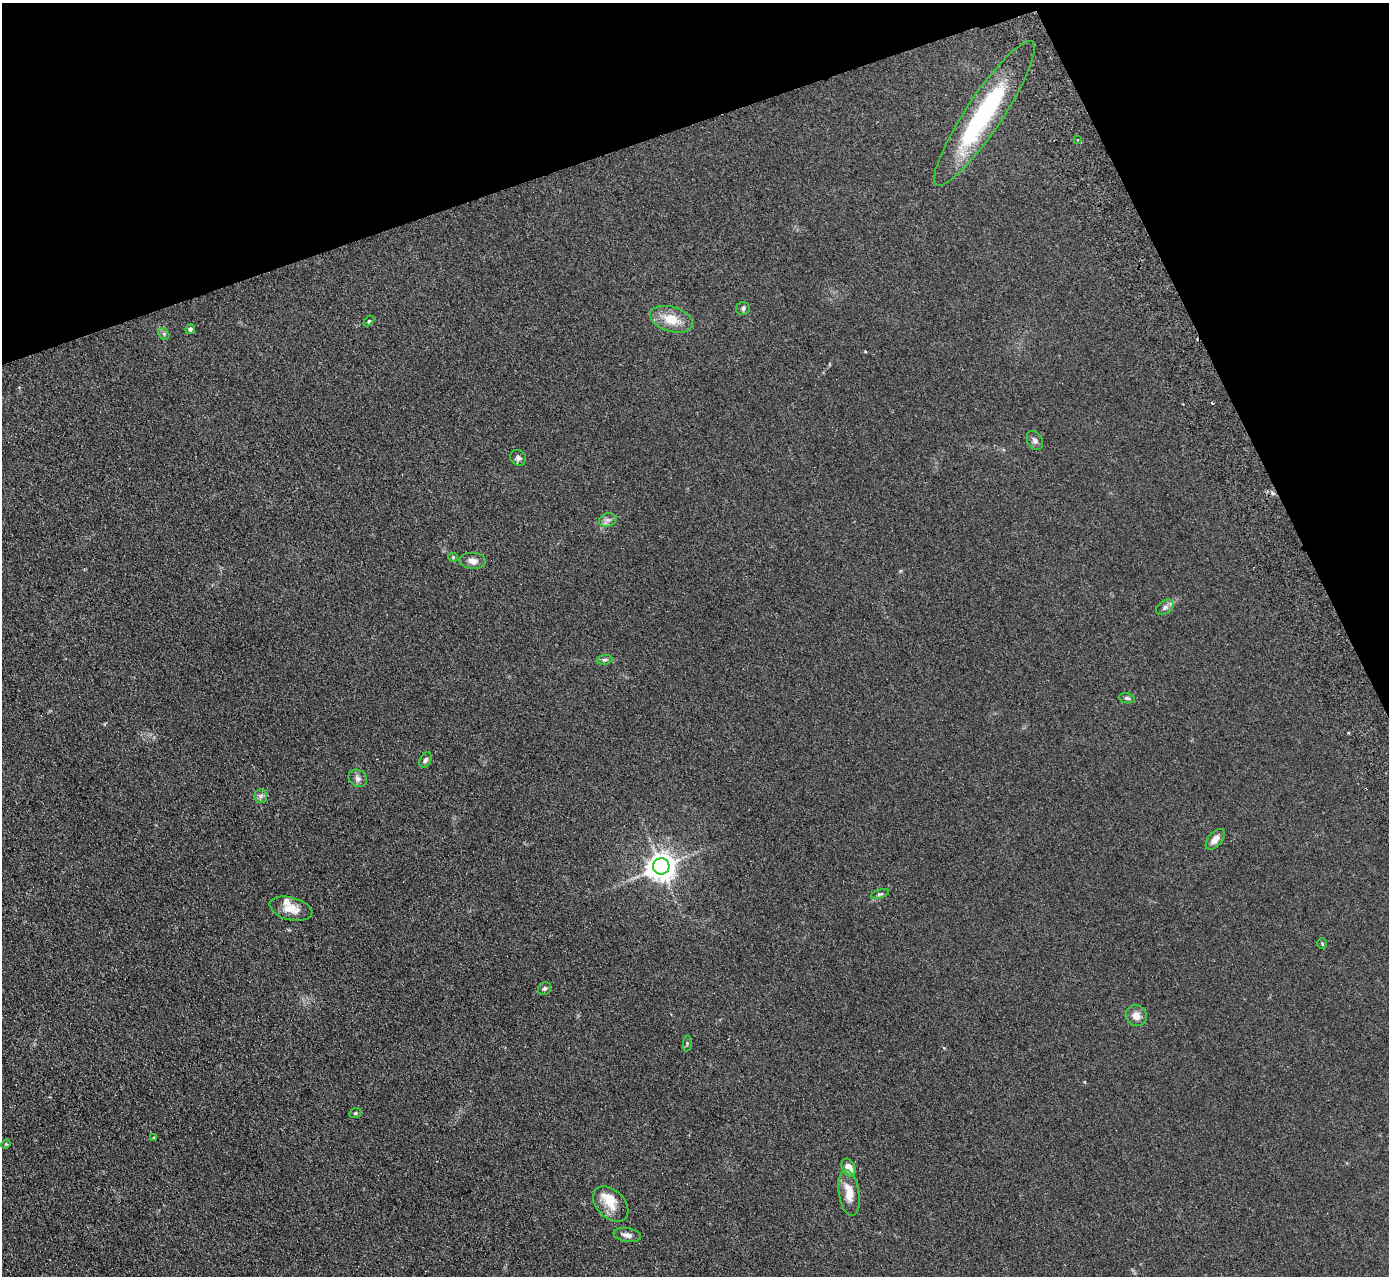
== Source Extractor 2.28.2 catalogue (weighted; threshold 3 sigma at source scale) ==
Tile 3 of 4 x 4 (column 3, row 1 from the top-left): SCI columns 2831-4217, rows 4005-5278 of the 5659 x 5589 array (HDU 1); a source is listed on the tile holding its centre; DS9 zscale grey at full resolution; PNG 1391 x 1278 px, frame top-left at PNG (2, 3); each listed source drawn as its Kron ellipse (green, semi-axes under 4 px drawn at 4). Shown black and unused: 18% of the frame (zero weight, under 2 of 3 exposures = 3% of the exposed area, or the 3 px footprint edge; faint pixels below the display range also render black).
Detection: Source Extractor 2.28.2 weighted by HDU 2 'WHT'; one run over the whole footprint, this tile lists its part. Background 0.126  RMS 0.012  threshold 0.0538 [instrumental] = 3 sigma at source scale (4.5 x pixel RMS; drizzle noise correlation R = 1.50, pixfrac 1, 0.05/0.05 arcsec/px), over >= 5 px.
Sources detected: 40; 1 inside a brighter object's white glare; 4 cosmic-ray / hot-pixel residue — neither listed nor drawn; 2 inside a brighter listed object's ellipse — not listed separately; the other 33 listed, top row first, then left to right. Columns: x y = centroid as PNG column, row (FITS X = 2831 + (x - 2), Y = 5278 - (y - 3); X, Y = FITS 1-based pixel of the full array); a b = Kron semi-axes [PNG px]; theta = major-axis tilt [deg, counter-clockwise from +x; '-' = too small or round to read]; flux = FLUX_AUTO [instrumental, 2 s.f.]
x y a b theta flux
984 113 86 18 56 140
1077 140 3 3 - 1.1
743 308 7 6 - 2.7
671 319 22 12 -17 23
369 321 6 4 44 1.4
190 329 5 5 - 2.5
164 334 6 5 - 2
1035 441 10 7 -59 3.9
518 458 8 7 - 4.1
608 520 9 6 19 4.2
453 557 4 4 - 1.2
473 561 13 8 -4 7.5
1165 607 10 6 33 3.7
604 660 8 5 5 2.4
1127 698 8 5 -10 2.1
425 760 8 5 63 3
358 778 10 8 -35 4.5
261 796 7 6 - 3.1
1215 839 12 7 50 7
661 866 8 8 - 1400
880 894 9 4 16 1.8
291 909 22 11 -14 15
1322 943 5 4 - 1.3
544 989 7 6 - 2.4
1136 1016 11 10 - 9.3
687 1043 8 3 85 1.3
355 1113 6 4 21 1.6
154 1138 4 3 - 1.3
6 1144 5 4 - 1.1
849 1167 9 6 -62 11
849 1193 23 10 -81 18
611 1204 21 13 -45 19
627 1235 14 7 -9 5.9